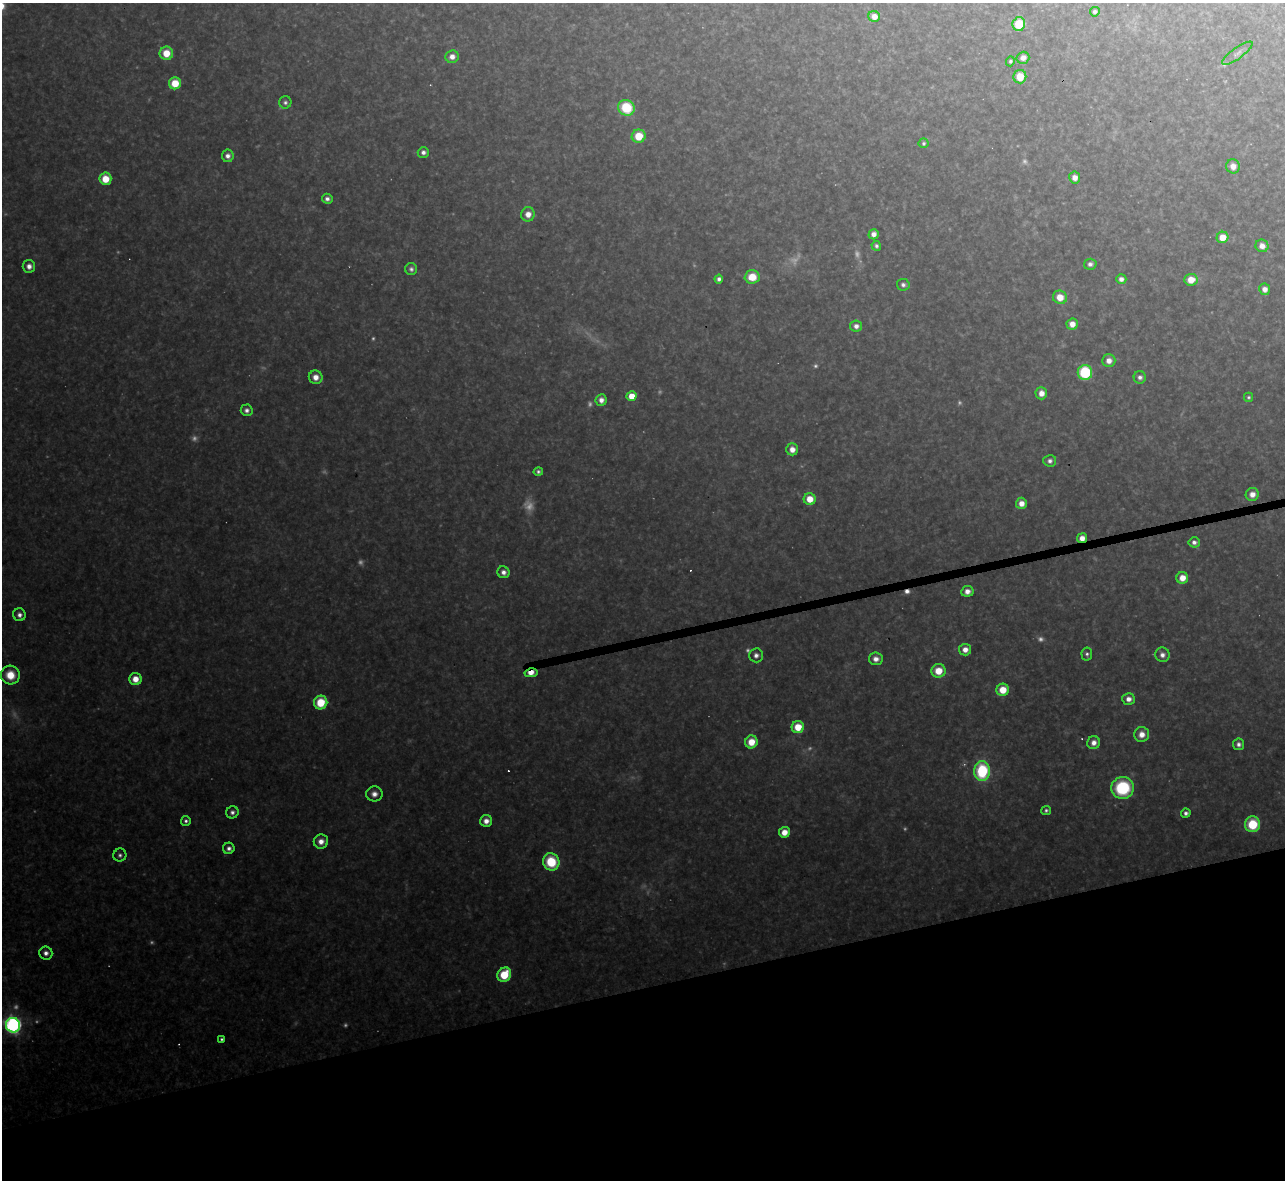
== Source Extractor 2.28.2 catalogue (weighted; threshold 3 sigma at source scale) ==
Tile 14 of 4 x 4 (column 2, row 4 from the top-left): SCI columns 1284-2566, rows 142-1319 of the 5133 x 5115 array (HDU 1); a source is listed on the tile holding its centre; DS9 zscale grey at full resolution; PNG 1287 x 1182 px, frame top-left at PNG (2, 3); each listed source drawn as its Kron ellipse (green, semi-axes under 4 px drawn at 4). Shown black and unused: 17% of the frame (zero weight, under 3 of 4 exposures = <1% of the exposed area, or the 3 px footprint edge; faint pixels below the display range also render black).
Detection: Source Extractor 2.28.2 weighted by HDU 2 'WHT'; one run over the whole footprint, this tile lists its part. Background 0.325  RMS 0.02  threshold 0.0878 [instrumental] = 3 sigma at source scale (4.5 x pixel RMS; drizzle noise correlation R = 1.50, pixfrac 1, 0.05/0.05 arcsec/px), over >= 5 px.
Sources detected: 122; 24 too faint to see at this stretch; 5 cosmic-ray / hot-pixel residue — neither listed nor drawn; the other 93 listed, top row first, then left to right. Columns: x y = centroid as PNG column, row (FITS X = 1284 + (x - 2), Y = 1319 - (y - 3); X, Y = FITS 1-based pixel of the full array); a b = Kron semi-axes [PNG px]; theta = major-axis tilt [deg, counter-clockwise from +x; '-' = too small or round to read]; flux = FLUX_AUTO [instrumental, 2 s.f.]
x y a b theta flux
1095 12 5 4 - 6.1
874 16 6 5 - 22
1019 24 7 6 - 74
166 53 6 6 - 43
1237 53 18 5 35 9.3
452 57 7 6 - 16
1023 58 6 6 - 15
1010 61 5 4 - 3.9
1020 77 7 6 - 41
175 83 6 6 - 52
285 102 6 6 - 5.8
626 108 8 7 - 100
639 136 7 6 - 52
923 143 5 5 - 4.1
423 152 5 5 - 9.3
228 156 6 6 - 11
1233 166 7 6 - 18
1075 178 6 5 - 16
105 179 6 6 - 43
327 199 5 5 - 8.1
528 214 7 6 - 20
874 234 5 5 - 13
1222 237 6 5 - 34
876 246 5 4 - 5.6
1262 246 6 6 - 16
1090 264 6 5 - 8.7
29 266 6 6 - 13
411 269 6 6 - 6.7
752 277 7 6 - 45
719 279 4 4 - 7.5
1121 279 5 4 - 11
1191 280 7 5 6 32
903 285 6 6 - 6.8
1265 289 5 5 - 15
1060 297 7 6 - 32
1072 324 5 5 - 19
856 326 6 5 - 12
1109 361 6 6 - 16
1085 372 7 7 - 170
316 377 7 6 - 20
1140 377 6 6 - 8
1041 393 6 6 - 19
631 396 5 5 - 38
1249 397 4 4 - 3.8
601 400 6 5 - 13
247 410 6 6 - 8.7
792 449 6 6 - 18
1050 461 6 6 - 8
538 472 5 4 - 5.4
1252 494 6 6 - 19
810 499 6 6 - 35
1021 503 5 5 - 19
1082 538 5 4 - 19
1194 542 5 5 - 9.2
503 572 6 6 - 12
1182 578 6 6 - 26
967 591 6 5 - 15
19 615 6 6 - 10
965 650 6 6 - 17
1087 654 6 5 - 6
756 655 7 7 - 9.9
1162 655 7 7 - 12
876 659 7 6 - 15
938 671 7 7 - 42
531 673 6 4 11 24
10 675 9 9 - 47
135 679 6 6 - 28
1003 690 6 6 - 45
1128 699 6 6 - 14
321 702 7 6 - 76
798 727 6 6 - 46
1142 734 7 7 - 22
751 742 6 6 - 38
1094 743 6 6 - 14
1238 744 6 5 - 8.7
982 771 10 8 -90 170
1123 788 11 11 - 170
374 794 8 7 - 14
1046 810 5 4 - 5.1
232 812 6 6 - 8.3
1186 813 5 4 - 7
186 821 5 5 - 6
486 821 6 6 - 17
1252 824 8 7 - 87
784 832 5 5 - 27
321 841 7 7 - 19
229 848 6 5 - 8.7
120 855 6 6 - 6.6
551 862 8 8 - 94
46 953 6 6 - 11
504 975 7 6 - 76
13 1025 7 7 - 780
221 1039 3 3 - 4
Overlapping masked pixels (flux is a lower limit): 2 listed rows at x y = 1082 538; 531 673